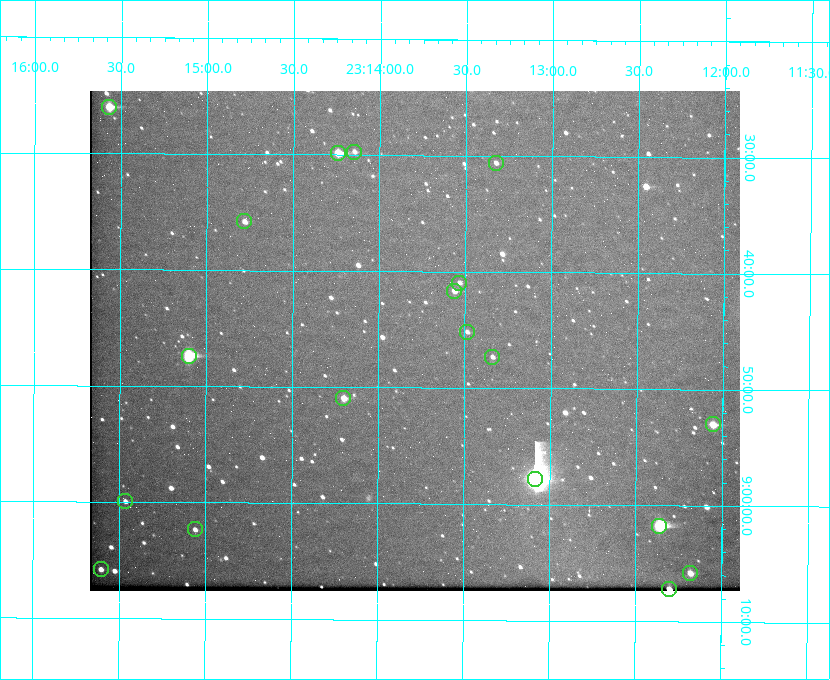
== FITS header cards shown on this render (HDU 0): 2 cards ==
NAXIS1  =                  650 / Width of table row in bytes
NAXIS2  =                  500 / Number of rows in table

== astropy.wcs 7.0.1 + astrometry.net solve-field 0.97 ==
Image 650 x 500 px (HDU 0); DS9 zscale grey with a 90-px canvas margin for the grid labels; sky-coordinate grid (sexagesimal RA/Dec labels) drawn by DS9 from the SOLVED WCS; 19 Tycho-2 reference stars matched to detected sources circled (green)
Header WCS: none
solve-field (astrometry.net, Tycho-2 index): SOLVED blind (the file carries no WCS)
Solved WCS: RA---TAN-SIP/DEC--TAN-SIP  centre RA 23:13:47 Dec +08:46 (348.45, +8.77 deg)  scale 5.16 arcsec/px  FOV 55.9' x 43.0'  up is +180 deg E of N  parity flipped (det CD > 0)
(file carries no celestial WCS; the grid is the blind solution)
Tycho-2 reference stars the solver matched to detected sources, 19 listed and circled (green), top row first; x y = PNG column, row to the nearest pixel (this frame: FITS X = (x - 90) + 1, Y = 500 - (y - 91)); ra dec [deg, ICRS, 3 dp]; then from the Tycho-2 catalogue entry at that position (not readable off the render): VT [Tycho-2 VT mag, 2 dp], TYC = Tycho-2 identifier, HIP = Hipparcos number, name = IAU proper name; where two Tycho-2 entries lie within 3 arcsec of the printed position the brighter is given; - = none
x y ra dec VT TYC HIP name
109 107 348.892 +8.433 9.72 1161-1320-1 - -
354 152 348.537 +8.495 12.00 1161-1453-1 - -
338 153 348.560 +8.498 9.78 1161-1619-1 - -
496 163 348.332 +8.510 12.18 1161-1418-1 - -
244 221 348.695 +8.597 11.30 1161-1571-1 - -
459 283 348.383 +8.682 11.92 1161-890-1 - -
454 291 348.391 +8.694 11.47 1161-728-1 - -
467 332 348.371 +8.753 12.36 1161-1249-1 - -
189 356 348.775 +8.789 8.97 1161-884-1 114784 -
492 357 348.335 +8.788 11.88 1161-938-1 - -
343 398 348.550 +8.849 10.80 1161-574-1 - -
713 424 348.014 +8.883 10.51 1161-1048-1 - -
535 479 348.271 +8.963 6.92 1161-1161-1 114608 -
125 501 348.866 +8.999 11.82 1161-694-1 - -
659 526 348.091 +9.029 8.14 1161-448-1 114562 -
195 529 348.765 +9.039 11.87 1161-1547-1 - -
101 569 348.901 +9.097 11.97 1161-534-1 - -
690 573 348.045 +9.096 10.97 1161-1179-1 - -
669 589 348.075 +9.120 9.77 1161-768-1 - -